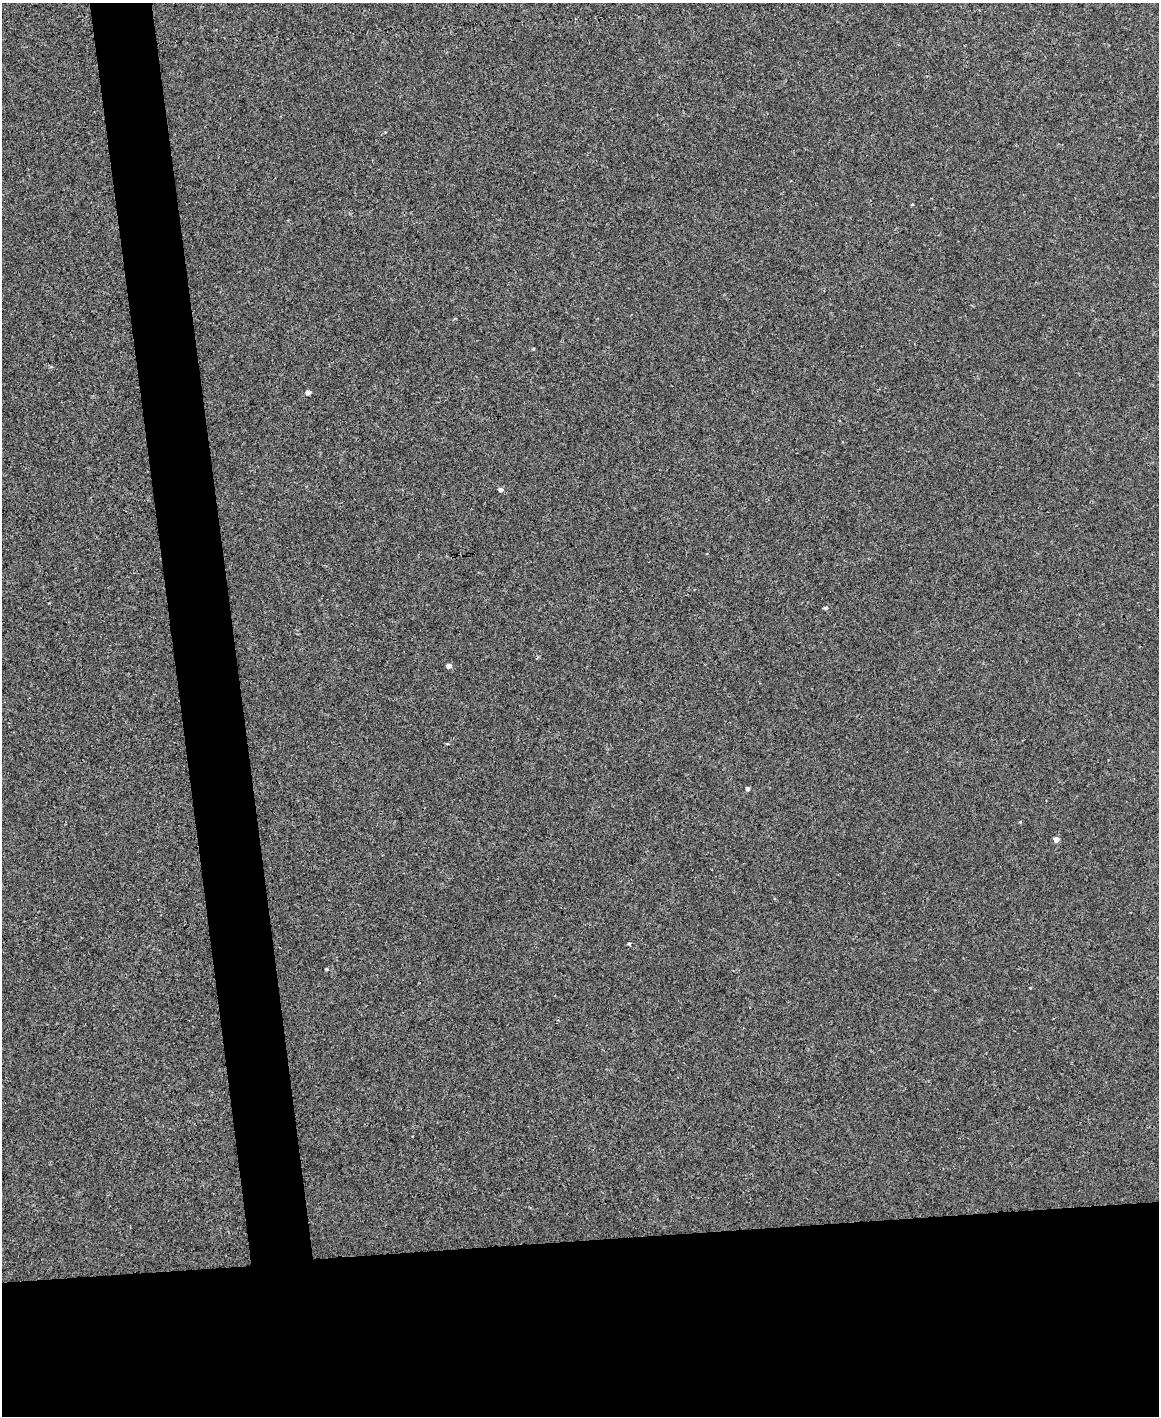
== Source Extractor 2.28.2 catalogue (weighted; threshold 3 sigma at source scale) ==
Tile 11 of 4 x 3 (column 3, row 3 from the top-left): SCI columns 2316-3472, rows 134-1547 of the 4630 x 4614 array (HDU 1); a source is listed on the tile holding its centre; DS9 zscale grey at full resolution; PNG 1161 x 1418 px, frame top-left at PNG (2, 3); no overlay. Shown black and unused: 17% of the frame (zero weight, under 3 of 4 exposures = <1% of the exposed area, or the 3 px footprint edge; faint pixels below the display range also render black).
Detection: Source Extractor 2.28.2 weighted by HDU 2 'WHT'; one run over the whole footprint, this tile lists its part. Background 0.00112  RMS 0.0035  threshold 0.0157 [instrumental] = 3 sigma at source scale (4.5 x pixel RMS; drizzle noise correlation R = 1.50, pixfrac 1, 0.05/0.05 arcsec/px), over >= 5 px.
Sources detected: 11; all 11 listed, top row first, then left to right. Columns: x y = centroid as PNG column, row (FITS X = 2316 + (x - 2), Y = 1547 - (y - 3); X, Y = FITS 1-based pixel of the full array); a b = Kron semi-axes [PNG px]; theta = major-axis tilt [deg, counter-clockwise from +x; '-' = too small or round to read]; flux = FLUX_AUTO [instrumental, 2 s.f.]
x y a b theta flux
912 204 4 3 - 0.25
533 349 4 3 - 0.31
308 393 4 4 - 2
501 490 5 4 - 1.1
826 608 5 4 - 0.64
449 666 5 4 - 1.8
747 789 4 3 - 1.2
1020 822 4 4 - 0.29
1056 839 4 4 - 2.7
629 944 4 4 - 0.48
327 969 4 3 - 0.42